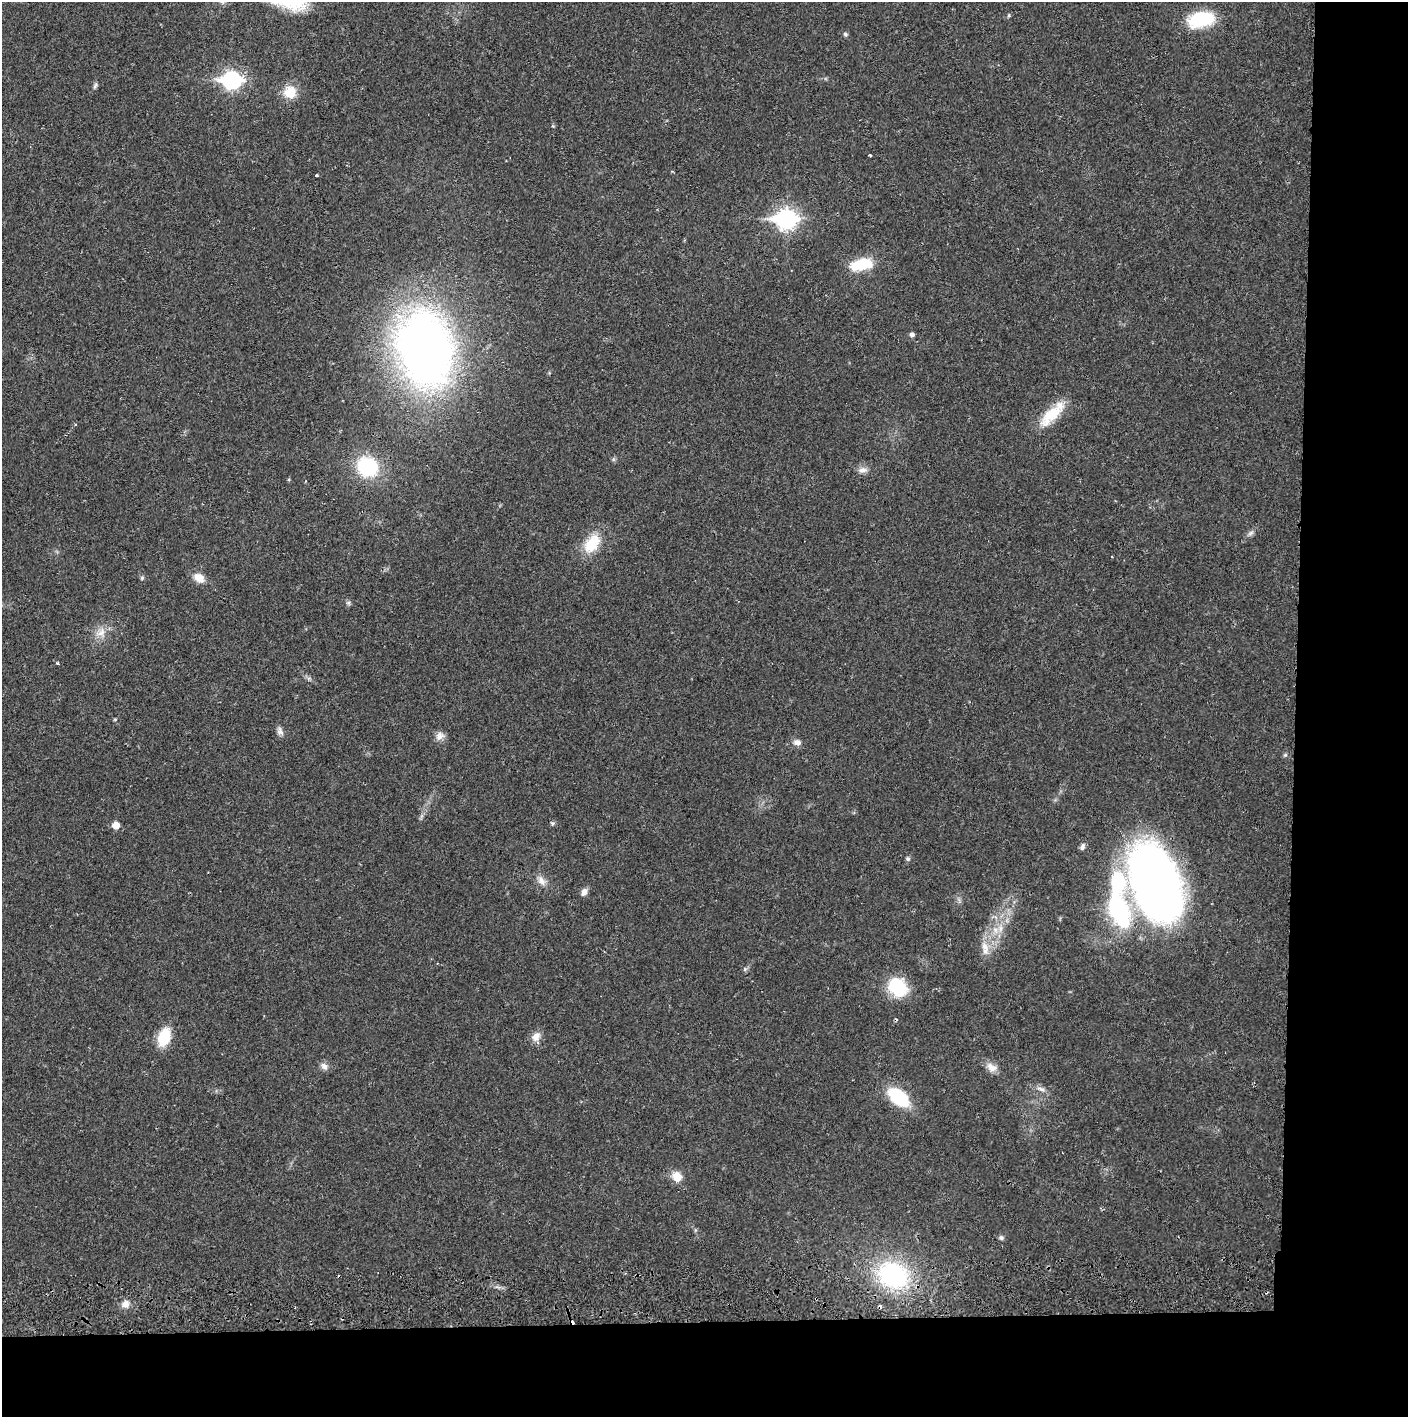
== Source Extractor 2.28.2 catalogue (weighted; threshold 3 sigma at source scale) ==
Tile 9 of 3 x 3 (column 3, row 3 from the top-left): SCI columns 2817-4222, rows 56-1470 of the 4229 x 4360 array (HDU 1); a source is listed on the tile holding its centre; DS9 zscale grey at full resolution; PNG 1410 x 1419 px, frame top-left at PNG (2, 2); no overlay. Shown black and unused: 14% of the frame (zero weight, under 2 of 3 exposures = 3% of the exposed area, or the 3 px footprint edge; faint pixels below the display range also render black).
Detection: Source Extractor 2.28.2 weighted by HDU 2 'WHT'; one run over the whole footprint, this tile lists its part. Background 0.0211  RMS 0.0035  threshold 0.0156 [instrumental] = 3 sigma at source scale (4.5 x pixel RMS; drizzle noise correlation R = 1.50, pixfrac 1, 0.05/0.05 arcsec/px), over >= 5 px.
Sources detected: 53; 4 cosmic-ray / hot-pixel residue — not listed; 2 inside a brighter listed object's ellipse — not listed separately; the other 47 listed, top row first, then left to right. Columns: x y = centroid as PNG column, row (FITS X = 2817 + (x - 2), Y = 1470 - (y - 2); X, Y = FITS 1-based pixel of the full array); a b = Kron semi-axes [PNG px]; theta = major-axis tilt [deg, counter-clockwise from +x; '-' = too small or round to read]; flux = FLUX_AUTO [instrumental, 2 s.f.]
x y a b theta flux
1009 15 6 4 72 0.41
1201 19 30 16 11 18
845 34 6 5 - 0.69
232 80 9 7 0 110
95 86 9 5 57 0.76
290 92 12 12 - 7.3
870 155 3 3 - 0.44
316 175 3 2 - 0.5
786 219 10 8 -2 160
861 264 26 12 12 11
912 335 5 5 - 1.1
426 349 57 41 -77 290
1052 414 40 13 45 11
367 467 21 19 -37 22
862 470 12 8 4 1.9
1251 533 9 6 28 1
592 544 29 18 55 9.7
142 578 6 5 - 0.5
199 578 13 9 -35 4
348 603 7 5 -44 0.67
101 632 17 10 36 3.8
57 663 4 3 - 0.43
280 731 12 7 -67 1.5
440 736 13 10 44 2.1
797 742 11 8 -5 1.7
1285 755 6 4 43 0.48
552 823 6 4 -17 0.52
116 825 6 5 - 4.7
1083 847 10 6 75 1.1
908 859 6 5 - 0.69
541 881 14 9 -54 2.5
1156 884 78 46 -69 220
584 892 10 7 62 1.8
995 930 9 6 -61 2
984 946 15 9 -62 3.5
745 969 6 5 - 0.6
898 987 20 16 -46 18
164 1037 16 10 71 13
536 1037 13 10 63 2.7
324 1066 11 8 -32 1.7
992 1067 16 11 -26 2.8
1041 1089 13 6 -18 1.8
898 1097 18 10 -40 25
677 1176 10 9 - 5
1001 1238 7 6 - 0.79
893 1275 27 22 -24 48
125 1304 9 9 - 2.3
Overlapping masked pixels (flux is a lower limit): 1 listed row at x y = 1156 884